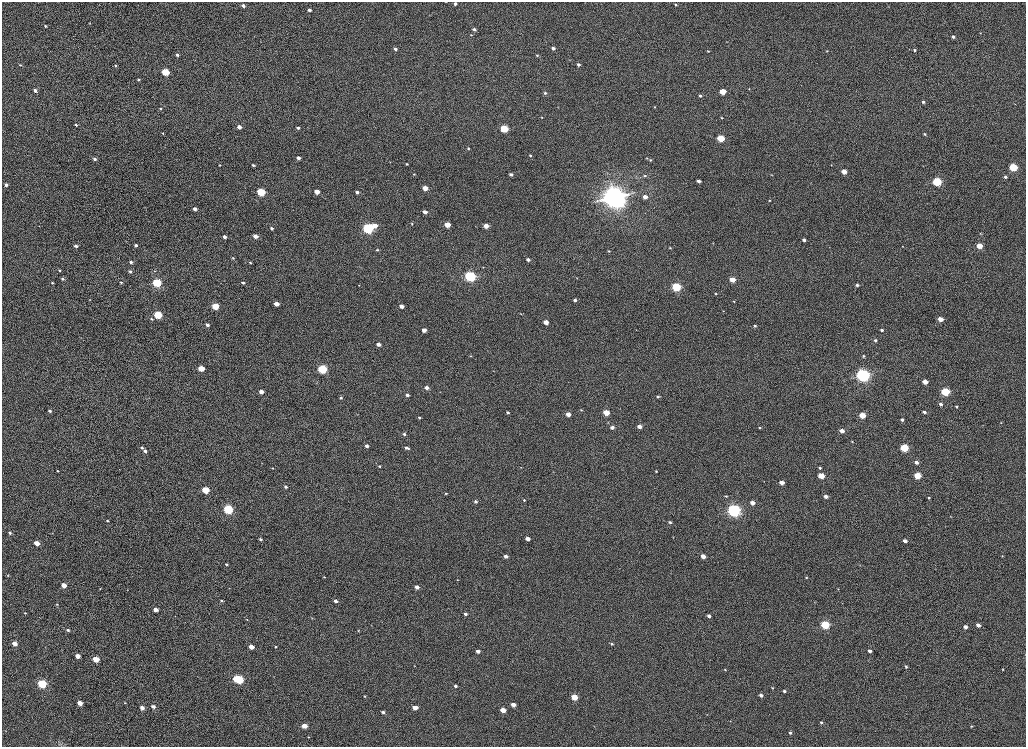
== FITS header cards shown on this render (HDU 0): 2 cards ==
NAXIS1  =                 2048
NAXIS2  =                 1489

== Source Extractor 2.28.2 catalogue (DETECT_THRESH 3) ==
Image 2048 x 1489 px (HDU 0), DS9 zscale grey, zoomed out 1/2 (1 PNG px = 2 x 2 image px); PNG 1028 x 749 px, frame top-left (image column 1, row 1489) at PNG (2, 2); no overlay
Background 1020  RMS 3.7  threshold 11.2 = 3 sigma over >= 5 px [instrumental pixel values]
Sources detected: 258; all 258 listed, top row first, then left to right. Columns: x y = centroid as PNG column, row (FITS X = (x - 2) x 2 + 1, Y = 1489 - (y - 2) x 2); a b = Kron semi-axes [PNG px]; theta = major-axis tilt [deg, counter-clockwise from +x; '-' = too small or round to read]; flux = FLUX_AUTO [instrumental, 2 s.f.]
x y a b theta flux
455 4 3 3 - 1800
675 5 4 3 - 740
243 6 4 3 - 3200
309 10 4 3 - 2800
429 15 3 2 - 270
90 23 3 2 - 430
45 26 3 3 - 1100
474 29 3 2 - 1900
980 33 3 2 - 330
471 35 3 2 - 410
953 37 4 3 - 1800
553 48 3 3 - 2900
395 49 4 3 - 2100
915 50 4 3 - 1300
708 51 4 3 - 710
827 51 3 3 - 550
177 55 3 3 - 1700
537 55 3 2 - 630
20 65 4 3 - 790
578 65 3 3 - 2400
115 66 4 4 - 1200
165 72 4 3 - 37000
138 80 4 3 - 1100
749 89 3 3 - 510
35 91 4 3 - 3200
722 92 4 3 - 17000
545 93 3 3 - 1600
700 96 4 4 - 1600
923 102 4 3 - 1600
558 107 3 2 - 360
654 107 3 3 - 610
161 108 3 3 - 760
542 117 4 3 - 640
722 118 4 3 - 650
76 125 3 3 - 1100
239 127 3 3 - 5400
298 128 3 3 - 1500
504 129 4 3 - 48000
163 133 3 2 - 470
924 134 4 3 - 890
720 138 4 3 - 36000
468 148 3 3 - 820
530 155 4 3 - 950
298 158 3 3 - 3700
647 158 4 3 - 630
95 159 3 3 - 1800
650 160 4 3 - 770
390 162 3 2 - 310
407 164 4 3 - 1000
219 165 3 2 - 630
253 165 4 3 - 1200
831 165 3 2 - 310
1013 167 4 3 - 52000
844 172 3 3 - 9600
414 174 3 3 - 640
511 174 4 3 - 2000
772 175 3 2 - 390
645 176 4 3 - 980
1005 177 4 3 - 1800
699 181 3 3 - 3800
937 182 4 4 - 73000
6 185 3 3 - 2100
425 188 4 3 - 10000
261 192 4 3 - 48000
317 192 3 3 - 9000
357 192 4 3 - 2600
614 197 9 7 -11 720000
645 197 3 3 - 5800
769 200 3 2 - 590
195 209 3 3 - 3400
425 212 4 3 - 3900
412 224 3 3 - 680
375 225 4 3 - 7200
447 225 4 3 - 14000
486 226 4 3 - 9500
272 228 3 3 - 1800
368 228 4 4 - 160000
980 233 3 2 - 420
255 236 4 3 - 6200
224 237 3 3 - 3200
804 240 3 3 - 2100
136 245 3 3 - 2000
76 246 3 3 - 2500
903 246 3 2 - 300
979 246 4 3 - 12000
670 248 3 3 - 390
377 250 4 3 - 700
609 251 3 3 - 670
233 258 3 3 - 700
528 260 4 3 - 2500
131 262 3 3 - 2200
250 263 4 3 - 970
483 267 4 3 - 600
59 270 4 3 - 920
130 271 3 3 - 1500
154 271 4 3 - 660
470 276 5 4 - 150000
577 278 4 2 - 510
63 279 4 3 - 1800
732 280 4 3 - 11000
121 282 3 2 - 710
52 283 3 3 - 770
157 283 4 3 - 75000
243 283 3 3 - 1600
359 285 2 2 - 250
857 285 3 3 - 1500
676 287 4 3 - 82000
716 294 3 2 - 680
90 300 3 2 - 490
575 300 4 3 - 2400
734 301 3 3 - 510
276 304 3 3 - 8200
215 306 4 3 - 26000
401 306 4 3 - 4700
723 311 2 2 - 290
520 314 3 2 - 460
158 315 4 3 - 50000
151 319 4 3 - 1100
940 319 3 3 - 8500
546 322 3 3 - 8000
207 325 4 3 - 2600
755 325 4 3 - 1200
424 330 3 3 - 5700
882 330 3 3 - 1900
875 340 3 3 - 1400
379 344 4 3 - 4500
471 356 4 2 - 520
864 356 3 3 - 820
201 368 4 3 - 18000
322 369 4 4 - 78000
863 375 4 4 - 370000
925 382 3 3 - 7900
426 388 4 3 - 4700
261 392 4 3 - 5700
945 392 4 3 - 67000
407 395 4 3 - 2400
657 397 4 3 - 1100
341 398 4 3 - 1300
941 404 4 3 - 2900
956 407 3 3 - 770
581 410 3 3 - 670
50 411 3 3 - 1500
508 412 3 3 - 1400
606 412 4 3 - 18000
924 412 4 3 - 2000
358 414 3 2 - 290
568 414 3 3 - 8300
862 415 4 3 - 19000
419 417 3 3 - 1100
902 420 3 3 - 1900
1001 423 3 2 - 500
640 426 4 3 - 5700
612 427 3 3 - 3300
760 428 4 3 - 820
842 431 4 3 - 5800
404 434 4 3 - 1500
852 441 3 3 - 560
367 446 3 3 - 3200
142 447 4 3 - 1700
407 448 6 3 -23 2300
904 448 4 3 - 51000
145 451 4 3 - 2200
916 462 3 3 - 3500
262 463 3 2 - 330
379 466 4 3 - 1100
273 468 3 2 - 540
820 468 3 3 - 1100
58 471 3 2 - 720
656 471 3 2 - 690
821 476 4 3 - 18000
917 476 4 3 - 30000
764 481 3 2 - 270
781 482 3 3 - 6900
286 487 3 3 - 1500
206 490 4 3 - 29000
446 493 4 3 - 890
726 496 4 3 - 930
826 496 3 3 - 4100
929 498 3 3 - 730
524 500 4 3 - 900
476 501 3 3 - 2000
752 503 3 3 - 6100
228 509 4 4 - 95000
734 510 4 4 - 330000
950 516 3 3 - 450
107 521 3 2 - 950
670 522 3 3 - 1400
10 533 3 3 - 1700
673 537 2 2 - 300
260 539 3 2 - 1200
527 539 3 3 - 5300
905 541 3 3 - 4400
36 543 4 3 - 8900
506 556 3 3 - 3800
703 556 3 3 - 7500
1002 556 2 2 - 420
226 564 3 2 - 960
8 575 3 3 - 660
324 577 3 2 - 400
806 577 3 2 - 840
457 580 3 2 - 410
64 585 3 3 - 9700
417 587 3 3 - 4300
229 588 2 2 - 260
100 589 3 2 - 330
838 589 3 2 - 310
221 600 3 2 - 1000
336 601 4 3 - 3200
57 604 3 3 - 570
155 609 3 3 - 6500
25 613 4 3 - 670
465 614 4 3 - 2500
175 616 2 2 - 260
709 616 3 3 - 2800
312 618 3 2 - 420
247 619 3 2 - 590
825 625 4 3 - 62000
978 625 3 3 - 5200
965 627 3 3 - 3700
68 630 3 3 - 1600
358 631 4 2 - 550
14 643 3 3 - 9100
611 644 3 3 - 990
251 647 3 3 - 8700
276 647 4 2 - 930
478 651 3 3 - 4000
870 651 3 3 - 3100
78 656 3 3 - 6900
96 659 4 3 - 19000
414 666 3 2 - 280
906 666 4 3 - 1300
1003 669 3 3 - 520
725 670 3 3 - 630
237 679 3 3 - 40000
239 680 4 4 - 57000
42 684 4 4 - 85000
456 686 3 3 - 1800
772 688 3 2 - 620
784 691 3 3 - 1900
761 695 3 3 - 2900
365 696 4 3 - 640
574 697 4 3 - 20000
80 703 4 3 - 8800
125 703 3 3 - 440
513 705 3 3 - 5900
153 706 3 3 - 3000
415 707 5 3 - 6800
142 708 3 3 - 5300
503 710 4 3 - 10000
383 712 4 3 - 1700
707 714 3 2 - 310
821 722 3 3 - 1300
304 726 4 3 - 11000
971 726 3 3 - 660
6 731 3 2 - 270
790 733 3 3 - 1800
308 737 3 3 - 590
60 745 5 3 - 780
At the frame edge (FLAGS 8, measured only in part): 1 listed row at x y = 455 4

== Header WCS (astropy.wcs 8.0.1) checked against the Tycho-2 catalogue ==
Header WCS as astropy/WCSLIB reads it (CRVAL/CRPIX/CD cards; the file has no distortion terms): RA---TAN/DEC--TAN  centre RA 23:46:20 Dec +45:42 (356.58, +45.69 deg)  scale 0.396 arcsec/px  FOV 13.5' x 9.8'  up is +165 deg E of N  parity normal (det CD < 0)
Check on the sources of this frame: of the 60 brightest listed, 4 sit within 1.5 arcsec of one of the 4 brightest Tycho-2 stars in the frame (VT <= 12.16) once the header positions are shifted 1.31 arcsec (0.35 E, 1.26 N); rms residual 0.41 arcsec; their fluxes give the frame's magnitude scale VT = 24.87 - 2.5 log10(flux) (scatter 0.49 mag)
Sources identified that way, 4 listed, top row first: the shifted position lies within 1.5 arcsec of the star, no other Tycho-2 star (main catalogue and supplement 1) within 3.0 arcsec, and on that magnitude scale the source's flux lands within +1.5 / -3 mag of the star's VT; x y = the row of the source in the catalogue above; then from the Tycho-2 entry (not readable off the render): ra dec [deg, ICRS J2000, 3 dp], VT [Tycho-2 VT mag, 2 dp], TYC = Tycho-2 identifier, HIP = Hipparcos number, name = IAU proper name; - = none
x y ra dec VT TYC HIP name
614 197 356.627 +45.661 9.92 3638-1589-1 - -
368 228 356.550 +45.653 12.16 3638-1846-1 - -
470 276 356.577 +45.669 10.66 3638-1746-1 - -
734 510 356.637 +45.734 11.75 3638-900-1 - -